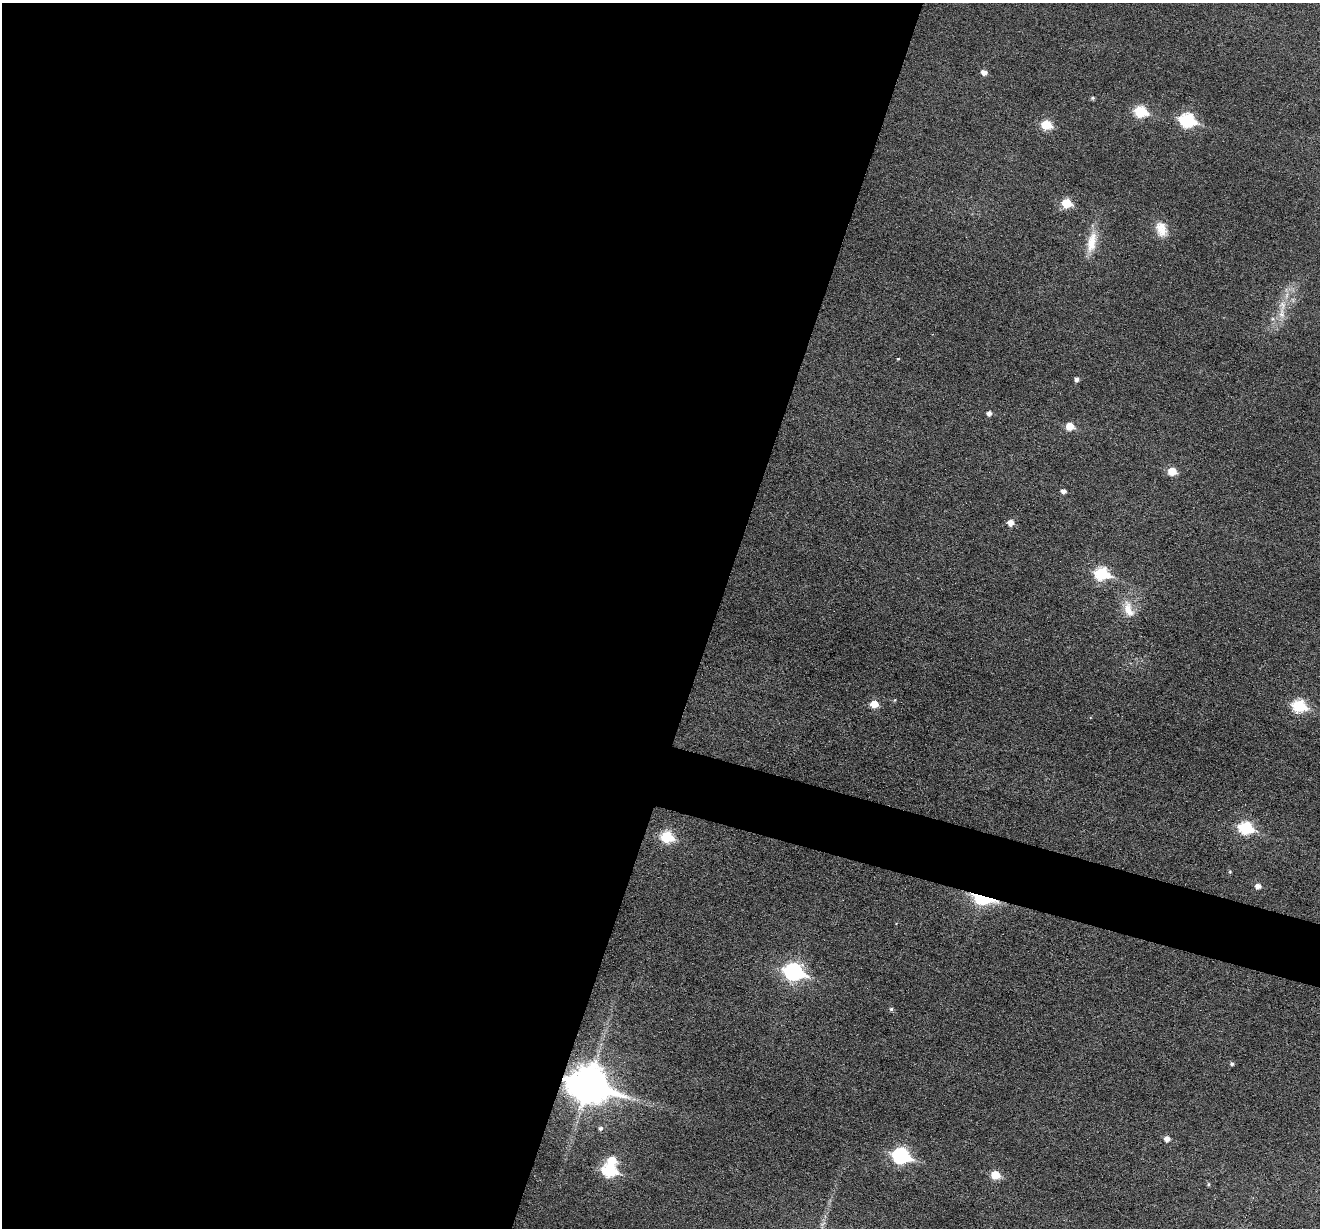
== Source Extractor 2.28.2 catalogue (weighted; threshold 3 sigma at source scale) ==
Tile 5 of 4 x 4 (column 1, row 2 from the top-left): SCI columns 3-1320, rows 2709-3934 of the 5273 x 5289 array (HDU 1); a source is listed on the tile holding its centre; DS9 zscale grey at full resolution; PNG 1322 x 1230 px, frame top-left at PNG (2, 3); no overlay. Shown black and unused: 57% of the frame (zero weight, under 3 of 6 exposures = <1% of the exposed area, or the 3 px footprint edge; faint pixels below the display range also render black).
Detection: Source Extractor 2.28.2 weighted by HDU 2 'WHT'; one run over the whole footprint, this tile lists its part. Background 0.0472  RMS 0.0054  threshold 0.0222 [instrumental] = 3 sigma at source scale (4.09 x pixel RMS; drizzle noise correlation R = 1.36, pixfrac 0.8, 0.05/0.05 arcsec/px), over >= 5 px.
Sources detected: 36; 1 inside a brighter object's white glare — not listed; the other 35 listed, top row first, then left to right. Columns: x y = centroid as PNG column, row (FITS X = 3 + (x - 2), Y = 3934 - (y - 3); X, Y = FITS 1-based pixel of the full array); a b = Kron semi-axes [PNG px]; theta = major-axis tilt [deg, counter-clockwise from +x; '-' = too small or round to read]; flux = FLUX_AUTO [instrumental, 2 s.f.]
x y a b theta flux
984 72 6 5 - 3.2
1093 98 5 4 - 0.84
1140 111 7 6 - 36
1187 120 8 7 - 69
1046 125 6 6 - 20
1067 203 6 5 - 19
1161 229 21 14 -71 7.6
1092 242 30 12 77 10
1282 314 18 8 -88 5.5
898 359 4 3 - 0.38
1077 379 5 5 - 1.7
989 413 5 5 - 2.3
1070 426 6 6 - 8.9
1172 471 6 5 - 11
1064 491 5 4 - 2
1010 523 6 6 - 4.4
1102 573 8 7 - 48
1128 609 26 12 -71 8.6
874 704 6 5 - 8.7
1299 706 8 6 -14 43
1246 828 8 6 -12 50
667 837 7 6 - 33
1230 872 5 4 - 0.55
1258 886 6 5 - 3
982 898 11 5 -14 110
793 972 9 7 -15 150
891 1009 6 5 - 0.92
1232 1064 5 5 - 1.1
588 1084 15 11 -17 1300
600 1128 6 5 - 1.2
1167 1139 6 6 - 2.9
901 1156 9 7 -17 100
609 1170 8 7 - 51
995 1175 6 5 - 15
1208 1184 5 4 - 0.68
Overlapping masked pixels (flux is a lower limit): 2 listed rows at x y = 982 898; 588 1084